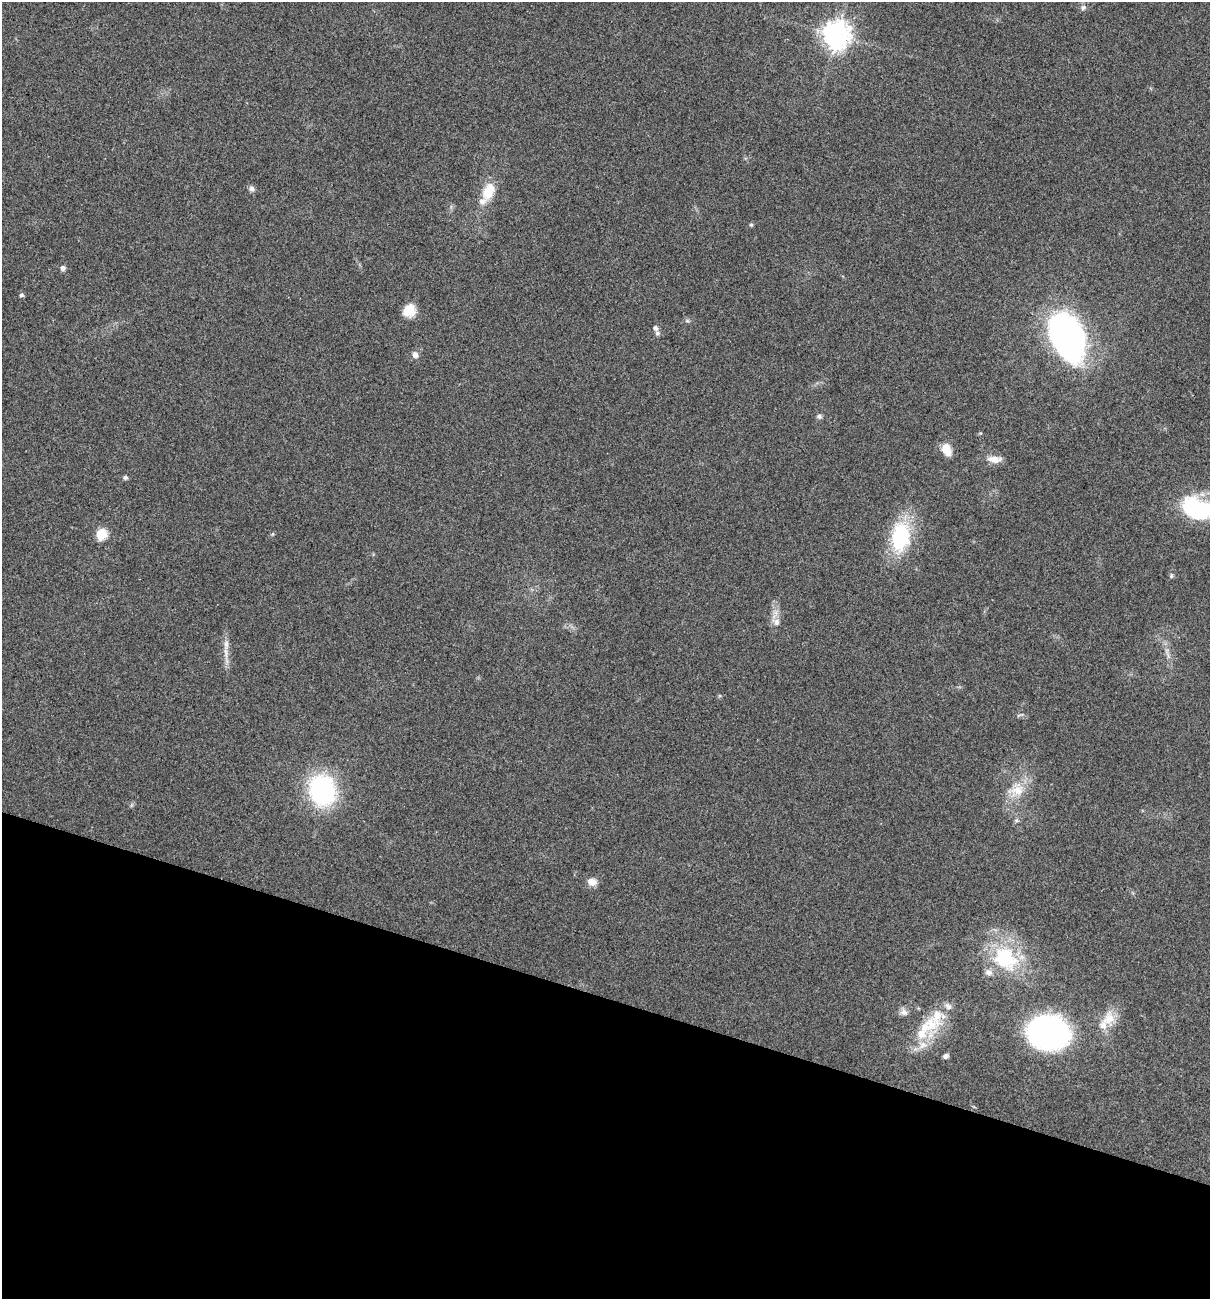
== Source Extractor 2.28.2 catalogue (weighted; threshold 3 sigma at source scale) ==
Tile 15 of 4 x 4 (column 3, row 4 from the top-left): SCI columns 2552-3759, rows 13-1309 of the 5229 x 5204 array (HDU 1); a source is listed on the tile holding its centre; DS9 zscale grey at full resolution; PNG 1212 x 1301 px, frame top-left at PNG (2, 2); no overlay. Shown black and unused: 23% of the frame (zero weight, under 3 of 5 exposures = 1% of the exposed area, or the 3 px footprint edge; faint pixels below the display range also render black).
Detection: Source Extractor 2.28.2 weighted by HDU 2 'WHT'; one run over the whole footprint, this tile lists its part. Background 0.0808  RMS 0.0079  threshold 0.0358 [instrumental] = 3 sigma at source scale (4.5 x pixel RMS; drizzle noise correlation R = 1.50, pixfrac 1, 0.05/0.05 arcsec/px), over >= 5 px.
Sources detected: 39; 7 inside a brighter listed object's ellipse — not listed separately; the other 32 listed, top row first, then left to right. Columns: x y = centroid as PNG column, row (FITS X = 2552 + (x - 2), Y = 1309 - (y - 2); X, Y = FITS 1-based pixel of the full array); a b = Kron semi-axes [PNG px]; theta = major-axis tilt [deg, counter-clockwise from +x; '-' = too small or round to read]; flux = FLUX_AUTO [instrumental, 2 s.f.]
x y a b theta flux
1083 7 7 7 - 2.4
836 35 9 8 - 930
251 189 8 7 - 2.3
488 191 24 14 68 16
751 225 5 5 - 1
63 268 6 6 - 2.5
21 295 5 5 - 1.9
409 311 15 12 49 12
655 328 6 5 - 2.3
657 333 6 6 - 2
1067 337 44 27 -67 250
415 355 7 6 - 3.6
819 416 7 6 - 1.8
947 449 16 10 -65 8.9
994 459 16 8 -5 7.5
125 478 6 5 - 1.7
1198 509 33 18 -13 88
101 534 6 6 - 48
900 537 26 16 83 68
1171 576 7 5 90 1.4
776 622 11 8 69 4.1
226 644 15 6 88 5
322 790 24 20 -79 120
1017 790 20 17 -14 15
592 882 10 8 -13 6.4
1005 958 37 30 -42 58
904 1012 11 8 -31 3.6
937 1017 32 21 81 25
1109 1018 20 16 78 14
1048 1032 30 24 -8 310
923 1045 12 8 45 6.6
946 1056 6 5 - 2.6
Isophote crosses this tile's border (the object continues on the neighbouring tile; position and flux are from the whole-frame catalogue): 1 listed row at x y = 1198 509